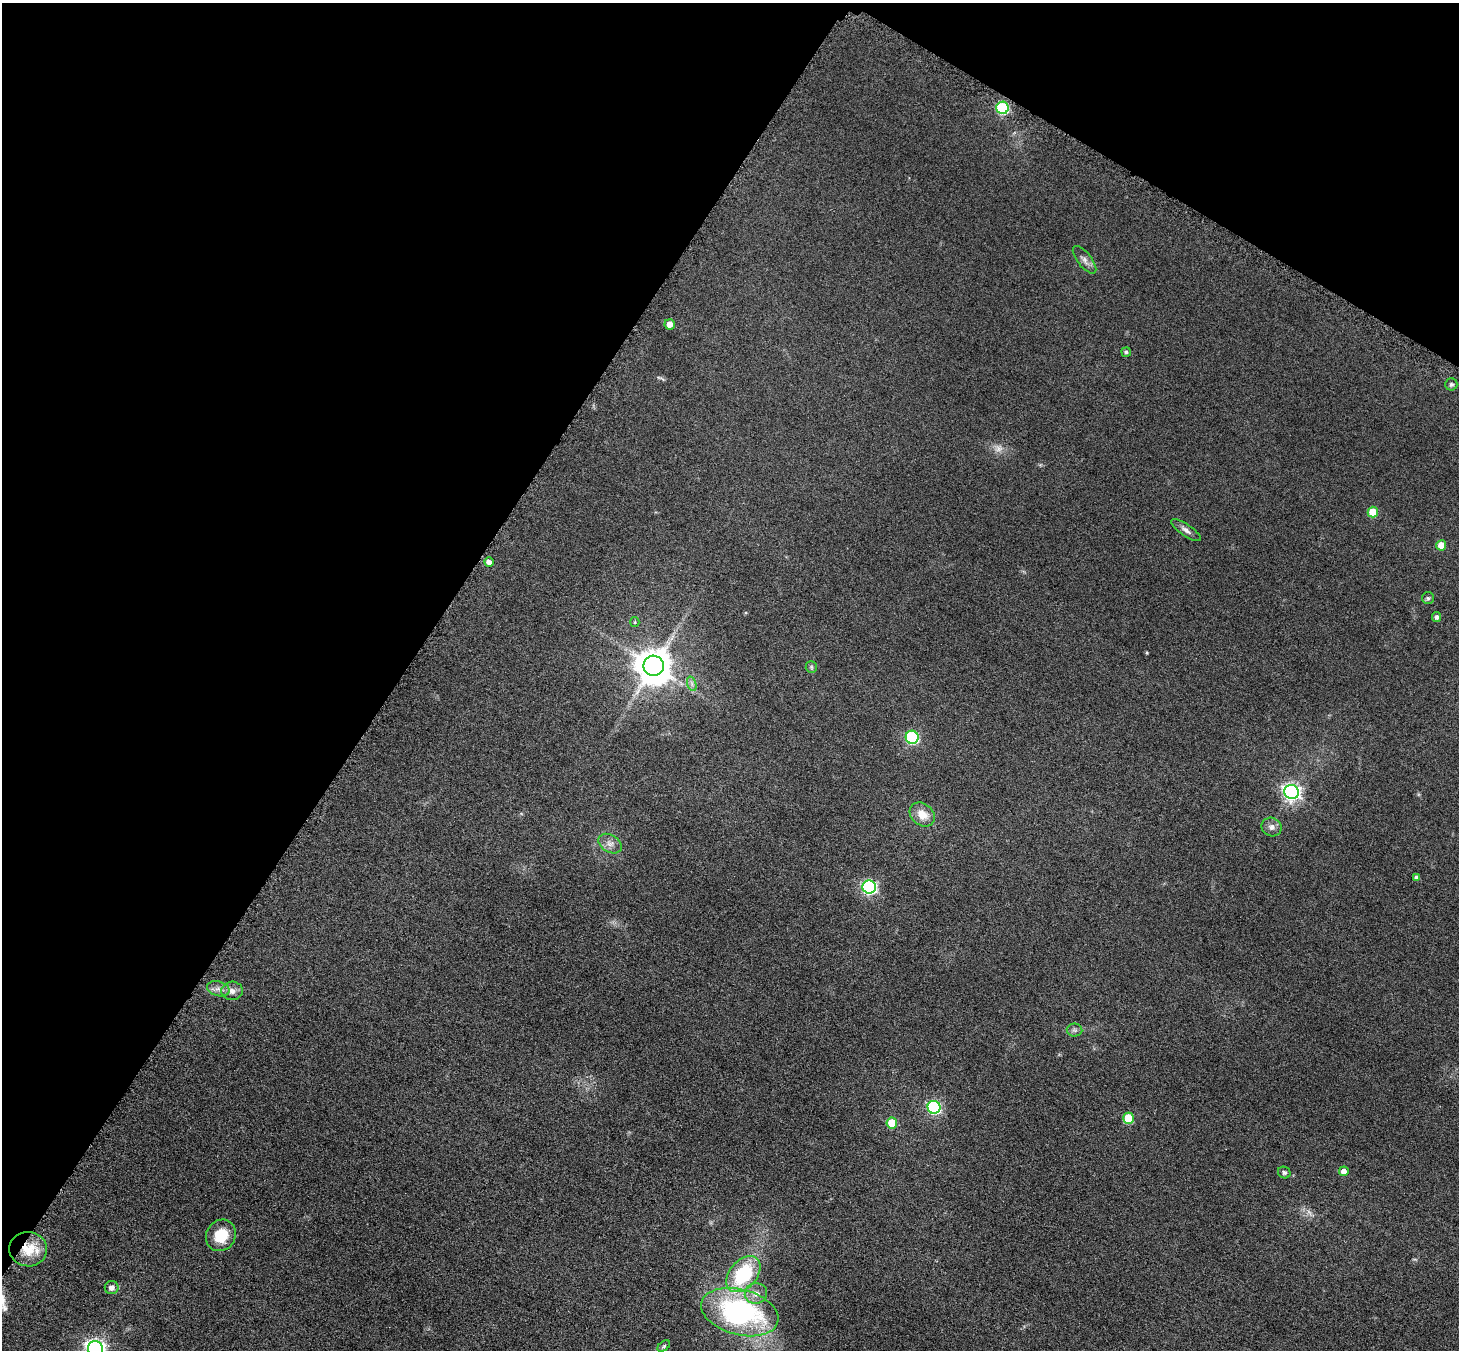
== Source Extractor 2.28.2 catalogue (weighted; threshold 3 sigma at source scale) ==
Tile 2 of 4 x 4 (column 2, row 1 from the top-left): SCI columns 1477-2933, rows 4358-5705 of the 5861 x 5868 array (HDU 1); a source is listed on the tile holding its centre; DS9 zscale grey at full resolution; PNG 1461 x 1352 px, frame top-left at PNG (2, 3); each listed source drawn as its Kron ellipse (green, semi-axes under 4 px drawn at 4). Shown black and unused: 33% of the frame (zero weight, under 3 of 6 exposures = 2% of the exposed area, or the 3 px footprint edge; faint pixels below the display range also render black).
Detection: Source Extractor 2.28.2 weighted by HDU 2 'WHT'; one run over the whole footprint, this tile lists its part. Background 0.0929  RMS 0.01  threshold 0.0408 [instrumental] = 3 sigma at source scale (4.09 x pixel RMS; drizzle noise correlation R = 1.36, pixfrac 0.8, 0.05/0.05 arcsec/px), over >= 5 px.
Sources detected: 40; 1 too faint to see at this stretch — neither listed nor drawn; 1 inside a brighter listed object's ellipse — not listed separately; the other 38 listed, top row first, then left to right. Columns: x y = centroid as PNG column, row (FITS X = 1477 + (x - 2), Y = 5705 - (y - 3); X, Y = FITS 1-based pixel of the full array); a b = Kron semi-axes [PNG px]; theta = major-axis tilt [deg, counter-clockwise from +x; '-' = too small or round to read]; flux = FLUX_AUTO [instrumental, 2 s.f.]
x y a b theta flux
1002 108 6 6 - 99
1085 260 17 7 -52 5.3
670 324 5 5 - 8.1
1126 352 5 4 - 1.8
1451 384 6 6 - 2.1
1373 512 5 5 - 25
1186 530 17 6 -34 4.5
1441 545 5 5 - 13
489 562 5 4 - 4.7
1428 598 6 6 - 2
1437 617 5 4 - 2.9
635 622 5 4 - 1.1
654 666 10 10 - 2200
811 667 6 5 - 1.7
692 684 7 4 -72 2.8
912 737 6 6 - 120
1291 792 7 7 - 360
922 815 13 10 -39 12
1272 827 10 9 - 4.8
610 844 13 8 -31 6
1417 878 4 4 - 3.3
869 887 7 6 - 190
218 989 11 7 -14 5.4
232 991 11 9 4 6.1
1075 1030 8 6 -1 2.7
934 1107 6 6 - 140
1129 1118 5 5 - 38
892 1123 5 5 - 23
1344 1171 5 5 - 6.9
1284 1173 6 5 - 2.1
221 1235 16 14 55 23
28 1249 19 17 -6 23
743 1274 21 13 49 70
112 1288 7 6 - 5.8
756 1293 11 10 - 8
740 1312 39 23 -15 180
664 1346 7 4 37 1.7
95 1349 8 7 - 460
Overlapping masked pixels (flux is a lower limit): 1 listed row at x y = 28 1249
Isophote crosses this tile's border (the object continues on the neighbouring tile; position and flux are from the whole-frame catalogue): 1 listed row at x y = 95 1349